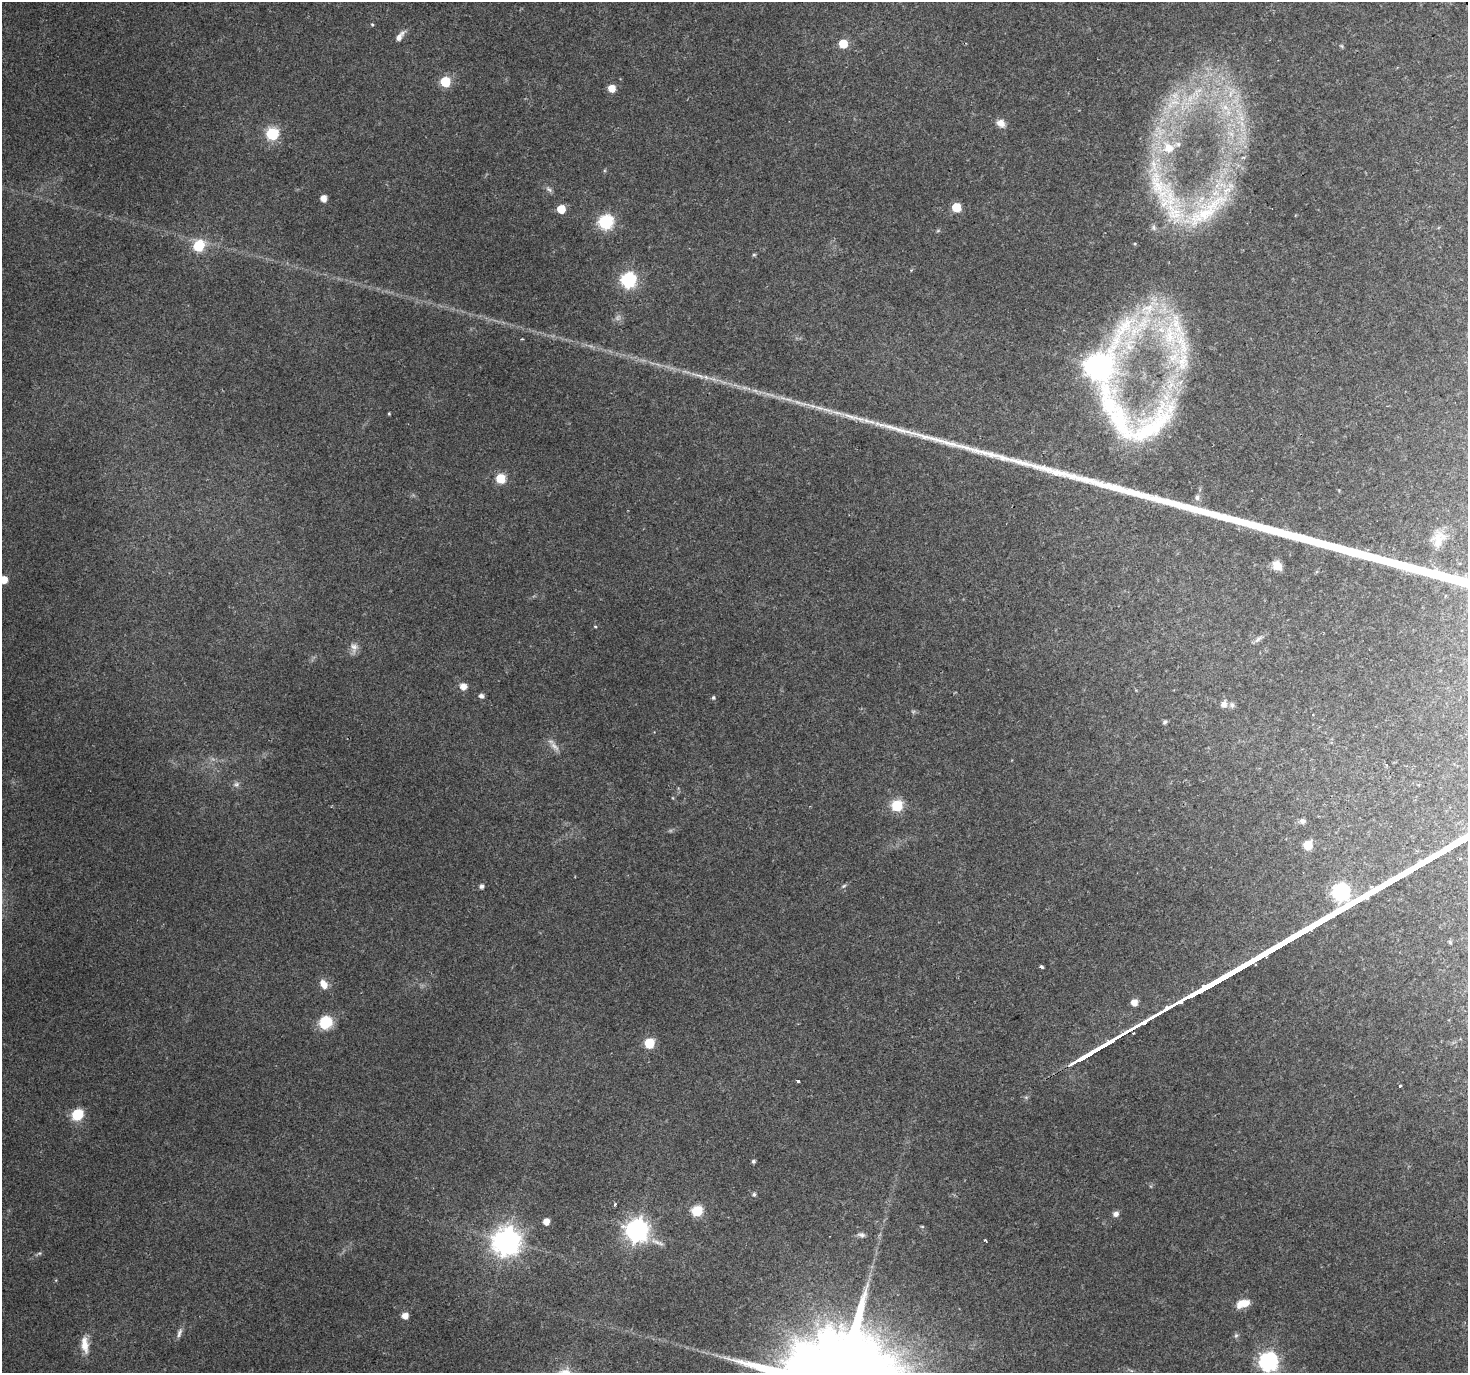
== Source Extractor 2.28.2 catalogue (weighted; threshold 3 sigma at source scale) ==
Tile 10 of 4 x 4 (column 2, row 3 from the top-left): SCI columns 1467-2932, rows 1486-2856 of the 5868 x 5773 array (HDU 1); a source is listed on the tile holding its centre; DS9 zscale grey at full resolution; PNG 1470 x 1375 px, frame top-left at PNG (2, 2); no overlay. Shown black and unused: <1% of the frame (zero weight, under 2 of 3 exposures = <1% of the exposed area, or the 3 px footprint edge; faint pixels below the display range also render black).
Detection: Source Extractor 2.28.2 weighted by HDU 2 'WHT'; one run over the whole footprint, this tile lists its part. Background 0.0676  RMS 0.0065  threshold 0.0292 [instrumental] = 3 sigma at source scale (4.5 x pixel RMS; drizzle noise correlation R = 1.50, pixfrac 1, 0.0396/0.0396 arcsec/px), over >= 5 px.
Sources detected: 89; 4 too faint to see at this stretch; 2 long thin detections or spike segments (spike, bleed or trail) — not listed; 10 inside a brighter listed object's ellipse — not listed separately; the other 73 listed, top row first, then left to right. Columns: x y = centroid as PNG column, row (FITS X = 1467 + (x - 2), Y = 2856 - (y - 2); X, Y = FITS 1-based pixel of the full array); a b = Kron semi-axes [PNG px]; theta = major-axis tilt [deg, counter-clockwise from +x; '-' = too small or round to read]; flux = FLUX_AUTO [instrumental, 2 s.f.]
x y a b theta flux
372 24 4 4 - 0.71
400 36 15 6 53 4.1
843 44 5 5 - 24
1342 46 6 4 -71 0.83
445 82 6 6 - 40
612 88 5 5 - 11
1231 93 20 8 58 8.7
1191 97 24 11 43 18
1225 107 15 11 -24 11
1241 118 11 8 -69 5.8
1001 123 12 9 -36 4.7
272 134 6 6 - 72
1231 134 14 7 -40 6.2
1178 144 12 8 14 3.6
549 189 10 5 -36 1.9
324 198 5 5 - 6
1171 206 74 33 -67 76
956 207 6 5 - 23
561 209 5 5 - 15
606 222 7 7 - 120
199 246 6 6 - 49
754 255 6 4 0 0.81
628 280 7 6 - 160
1171 335 65 30 -83 87
522 339 3 3 - 0.63
1101 370 70 34 -53 760
699 376 17 4 -17 4.4
389 413 3 3 - 0.61
854 417 48 6 -16 15
501 478 6 5 - 36
1197 497 8 6 -90 2
1438 539 21 15 53 9.6
1277 565 11 9 -49 7.1
4 580 5 5 - 11
595 627 3 3 - 0.83
1258 639 12 6 42 2.6
354 647 14 10 -74 4.2
463 686 6 6 - 6.5
481 696 5 5 - 2.9
713 698 5 4 - 1.1
1224 704 10 8 82 3.2
1165 722 5 4 - 1.3
236 784 10 8 6 2.4
897 806 6 6 - 58
1302 821 8 7 - 2.4
1308 845 6 5 - 28
481 886 5 4 - 2.3
844 886 7 4 21 1.2
1041 967 4 3 - 1.9
324 984 13 8 -59 6
1134 1003 6 5 - 6.8
326 1023 13 12 - 20
649 1043 6 6 - 38
798 1081 3 3 - 2.1
1400 1086 3 3 - 1.7
77 1115 7 6 - 55
753 1161 4 4 - 1.4
754 1194 5 5 - 1.4
615 1204 3 3 - 0.91
697 1211 6 6 - 47
1116 1214 7 6 - 2.9
546 1222 5 5 - 7.8
637 1230 8 8 - 490
861 1235 10 6 -13 2.1
985 1240 4 2 - 1.3
506 1241 9 9 - 820
39 1253 6 4 -16 0.88
1243 1303 15 8 17 9.2
405 1316 5 5 - 5.6
179 1333 14 6 73 2.7
1236 1335 6 5 - 1.3
85 1345 21 8 -83 8.8
1268 1362 8 7 - 260
Isophote crosses this tile's border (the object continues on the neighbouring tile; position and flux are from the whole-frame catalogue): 1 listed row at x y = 4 580